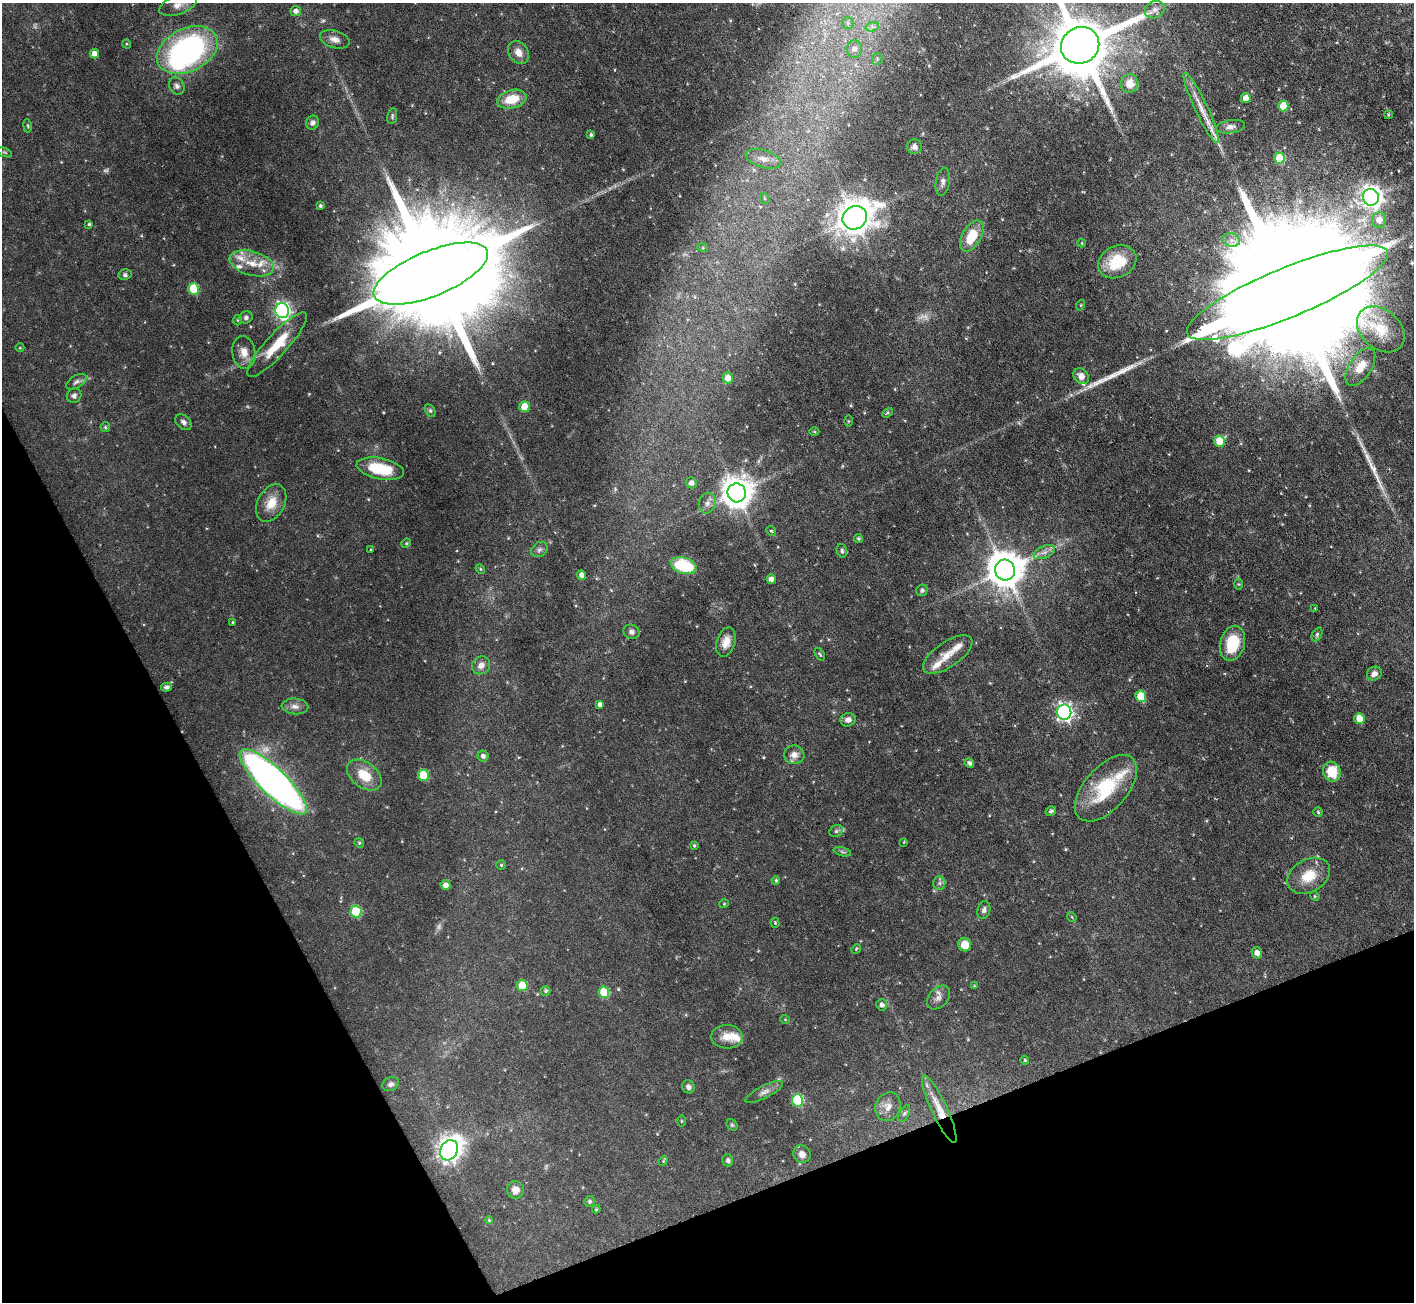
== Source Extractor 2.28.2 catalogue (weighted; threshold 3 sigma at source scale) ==
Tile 14 of 4 x 4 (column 2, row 4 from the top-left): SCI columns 1413-2824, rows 285-1584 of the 5647 x 5633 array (HDU 1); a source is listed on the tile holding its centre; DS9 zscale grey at full resolution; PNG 1416 x 1304 px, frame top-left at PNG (2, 3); each listed source drawn as its Kron ellipse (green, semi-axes under 4 px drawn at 4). Shown black and unused: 22% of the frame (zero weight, under 3 of 6 exposures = <1% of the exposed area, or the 3 px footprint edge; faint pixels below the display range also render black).
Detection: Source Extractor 2.28.2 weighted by HDU 2 'WHT'; one run over the whole footprint, this tile lists its part. Background 0.0568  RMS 0.0038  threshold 0.0157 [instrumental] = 3 sigma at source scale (4.09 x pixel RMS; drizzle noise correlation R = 1.36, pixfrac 0.8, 0.05/0.05 arcsec/px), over >= 5 px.
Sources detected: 177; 5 too faint to see at this stretch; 1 inside a brighter object's white glare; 3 long thin detections or spike segments (spike, bleed or trail) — neither listed nor drawn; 10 inside a brighter listed object's ellipse — not listed separately; the other 158 listed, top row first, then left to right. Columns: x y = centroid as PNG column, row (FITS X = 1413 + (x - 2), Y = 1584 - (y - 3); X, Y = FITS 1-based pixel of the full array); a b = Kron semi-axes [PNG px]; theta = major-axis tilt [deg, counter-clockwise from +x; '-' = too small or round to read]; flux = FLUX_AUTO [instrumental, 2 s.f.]
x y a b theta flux
178 5 20 9 20 3
1155 10 10 8 28 1.8
296 11 5 5 - 1.4
848 23 6 6 - 0.73
872 27 7 4 19 0.82
335 39 15 8 -17 2.4
127 44 5 3 - 0.33
1080 45 19 18 - 3700
854 49 8 7 - 2.2
187 50 32 21 26 78
518 52 12 9 -57 2.9
94 54 5 4 - 2.3
877 59 6 5 - 0.67
1129 84 9 8 - 5
177 86 9 7 -61 1.2
1246 98 5 4 - 3.7
512 99 15 9 14 8.1
1283 106 5 5 - 7.8
1201 108 38 6 -65 5.4
1388 115 4 3 - 0.39
392 116 8 5 81 0.63
313 123 7 6 - 1.1
27 126 7 3 -80 0.43
1231 127 15 6 9 1.6
591 135 4 3 - 0.67
914 147 7 7 - 1.5
5 152 8 2 -21 0.35
1279 158 5 5 - 10
763 159 18 8 -17 3.2
943 182 14 7 82 1.5
1371 197 8 8 - 220
764 198 5 3 - 0.37
320 206 3 3 - 0.61
855 218 12 11 - 520
1379 220 7 7 - 3.7
89 224 3 3 - 0.5
972 236 17 9 61 9
1231 240 8 6 -15 1.6
1082 243 4 3 - 0.28
703 248 5 3 - 0.38
1117 262 20 15 26 12
252 263 23 12 -16 7.2
431 274 61 22 22 20000
125 275 6 5 - 0.79
193 289 6 5 - 17
1287 293 108 24 22 42000
1081 305 5 3 - 0.35
282 311 7 6 - 110
246 317 6 6 - 0.96
237 320 5 3 - 0.34
1381 329 27 19 -42 11
277 345 42 11 48 12
20 348 4 3 - 0.26
244 352 16 11 -82 3.9
1360 367 21 11 57 6.5
1081 376 8 7 - 3.1
728 378 5 5 - 2.8
76 382 11 6 32 1.2
74 396 8 7 - 0.99
524 407 5 5 - 7.7
430 410 7 5 -63 0.59
888 413 6 4 33 0.47
848 421 6 4 -90 0.34
183 422 9 6 -43 1.3
105 427 5 4 - 0.45
814 432 5 3 - 0.4
1220 441 5 5 - 8.3
380 469 24 10 -11 13
691 483 6 5 - 1.6
737 493 9 9 - 600
271 503 20 13 62 5.8
707 503 10 8 73 1.8
771 531 5 4 - 0.41
858 538 4 4 - 0.59
406 543 5 4 - 0.41
371 550 3 3 - 0.32
539 550 9 7 38 1.1
842 551 7 5 -75 0.73
1044 552 11 6 24 1.8
684 566 13 8 -16 19
480 569 5 4 - 0.4
1005 570 10 10 - 890
582 575 5 4 - 1.7
771 579 4 4 - 1.8
1239 584 6 4 -88 0.39
922 590 6 5 - 0.82
1315 608 3 3 - 0.23
233 622 3 3 - 0.45
631 632 8 7 - 1.2
1317 634 7 5 64 0.67
726 642 15 9 74 3.5
1233 643 18 12 75 12
820 654 7 3 -56 0.41
948 655 28 12 34 5.5
481 665 9 8 - 2.4
1374 674 7 6 - 1.6
166 687 5 4 - 0.87
1141 696 6 5 - 9.2
600 704 4 4 - 1.4
295 706 13 8 -5 2.1
1064 712 8 7 - 110
1359 718 5 5 - 6.5
848 720 8 6 14 1.8
794 755 10 9 - 2.5
483 756 5 5 - 1.3
969 763 5 4 - 1
1332 772 10 8 -75 9.1
364 775 19 12 -37 7.6
423 775 6 5 - 16
273 782 45 13 -44 210
1106 788 40 21 49 22
1051 811 5 4 - 0.77
1318 812 5 4 - 0.43
836 831 7 5 29 0.78
904 842 4 3 - 0.24
359 843 5 4 - 0.48
694 846 4 4 - 0.46
842 852 9 3 -13 0.61
501 865 5 4 - 0.45
1309 876 23 16 30 8.2
776 880 4 3 - 0.47
939 883 6 6 - 0.98
445 885 5 5 - 2
1315 896 5 4 - 0.41
724 904 5 3 - 0.26
984 910 9 6 74 1.2
356 912 6 5 - 19
1072 917 5 4 - 0.35
775 923 5 4 - 0.41
965 945 6 6 - 5.7
856 949 5 4 - 0.37
1257 953 6 5 - 2.5
522 986 5 5 - 9.6
974 986 4 4 - 0.27
546 991 5 5 - 0.65
604 992 5 5 - 11
938 998 13 9 47 2.3
882 1005 6 5 - 1.3
785 1019 5 3 - 0.26
727 1037 16 12 -1 4.8
1025 1060 4 4 - 0.36
391 1084 8 6 24 1.1
688 1087 7 6 - 1.1
764 1092 21 6 27 2
797 1100 6 5 - 24
888 1107 15 12 71 3
939 1109 37 8 -65 6.8
904 1114 9 5 62 0.78
682 1121 5 3 - 0.3
732 1125 6 5 - 0.54
449 1150 10 8 61 270
802 1154 9 8 - 2.4
728 1160 6 5 - 0.82
663 1161 5 4 - 0.34
515 1190 9 8 - 2.9
590 1202 5 5 - 0.63
596 1209 4 3 - 0.38
489 1220 4 4 - 0.36
Overlapping masked pixels (flux is a lower limit): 1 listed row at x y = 939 1109
Isophote crosses this tile's border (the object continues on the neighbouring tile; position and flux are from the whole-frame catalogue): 3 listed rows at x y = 178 5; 1080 45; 1287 293